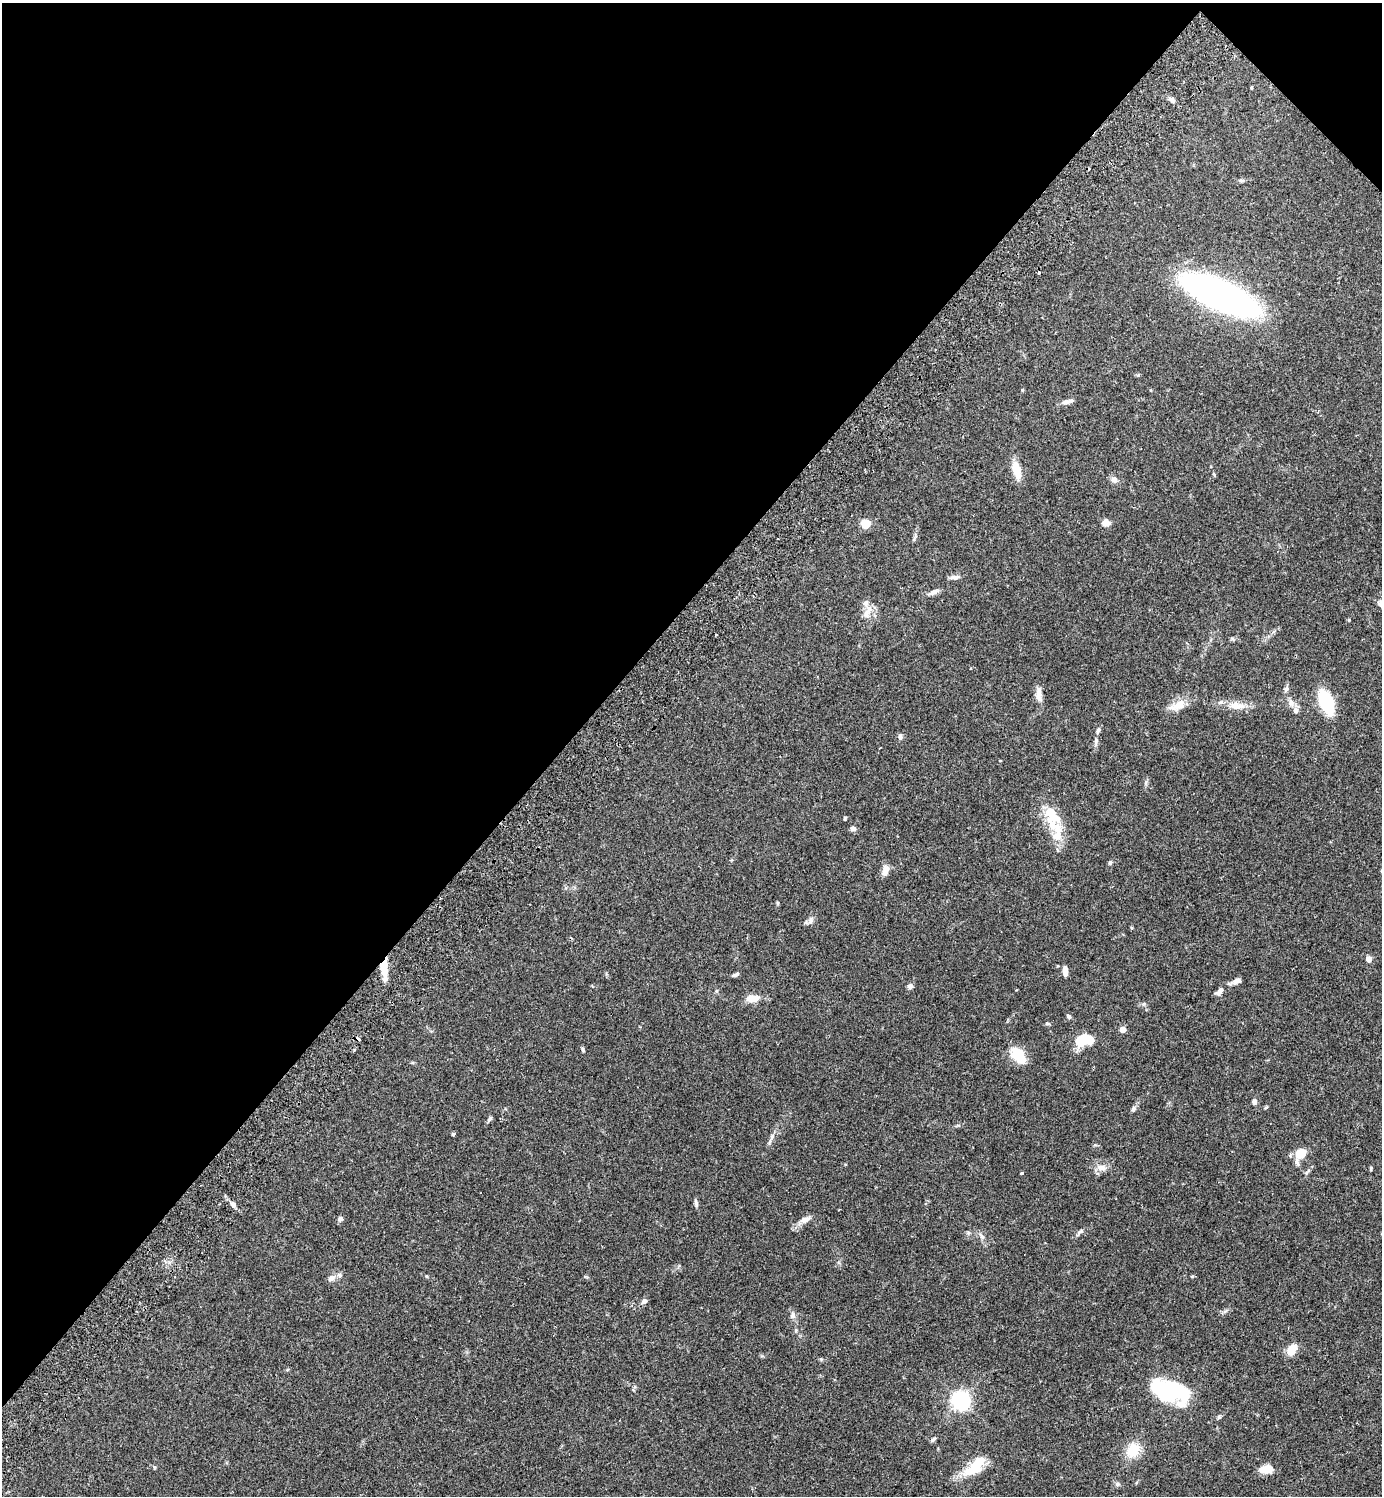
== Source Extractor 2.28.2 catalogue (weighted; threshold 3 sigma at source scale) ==
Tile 2 of 4 x 4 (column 2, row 1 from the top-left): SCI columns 1725-3104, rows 4525-6018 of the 6070 x 6063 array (HDU 1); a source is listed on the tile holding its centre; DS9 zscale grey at full resolution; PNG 1384 x 1498 px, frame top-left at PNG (2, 3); no overlay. Shown black and unused: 42% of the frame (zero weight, under 2 of 3 exposures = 3% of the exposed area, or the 3 px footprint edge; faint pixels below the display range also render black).
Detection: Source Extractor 2.28.2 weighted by HDU 2 'WHT'; one run over the whole footprint, this tile lists its part. Background 0.0961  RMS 0.0058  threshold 0.026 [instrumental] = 3 sigma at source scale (4.5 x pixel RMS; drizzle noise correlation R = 1.50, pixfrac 1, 0.05/0.05 arcsec/px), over >= 5 px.
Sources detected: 89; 3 inside a brighter object's white glare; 3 cosmic-ray / hot-pixel residue — not listed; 7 inside a brighter listed object's ellipse — not listed separately; the other 76 listed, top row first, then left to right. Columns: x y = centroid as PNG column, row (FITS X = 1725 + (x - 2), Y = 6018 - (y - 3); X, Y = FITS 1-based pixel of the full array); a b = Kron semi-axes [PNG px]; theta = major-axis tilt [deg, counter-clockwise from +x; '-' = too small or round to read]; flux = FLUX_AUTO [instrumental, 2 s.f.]
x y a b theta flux
1251 88 4 3 - 0.49
1172 100 8 6 -43 1.9
1241 180 7 4 -6 1
1220 295 52 17 -25 370
1067 402 14 6 16 2.6
1016 470 22 10 -75 8.1
1114 480 9 7 -19 2.4
1106 523 8 7 - 3.9
865 524 8 8 - 9
954 577 13 6 4 2.3
934 592 11 6 25 2.7
868 610 17 7 53 4.1
1349 620 4 3 - 0.66
716 634 3 2 - 0.49
1233 639 6 4 -70 0.63
1286 689 10 4 66 1.4
1039 694 20 7 -86 4.1
1326 702 24 11 -69 29
1291 703 10 8 -79 2.6
1177 705 26 11 22 7.1
1236 705 19 10 -7 7.1
1098 730 9 5 64 1.4
900 736 8 6 88 1.2
1096 741 8 5 82 1.5
1050 812 14 11 -10 7.7
845 818 6 3 71 0.54
853 829 5 5 - 2.3
1058 829 18 10 -84 8.7
1110 863 5 4 - 1.1
885 870 13 8 68 3.7
811 920 10 7 61 2.1
1369 959 5 4 - 6.7
384 969 21 7 -87 10
1065 971 9 4 -88 4.2
735 975 9 4 23 1.2
1237 981 11 6 24 2.8
910 986 6 6 - 1.9
1219 991 12 7 42 2.4
751 998 10 6 2 8.6
1069 1016 6 5 - 1.1
1047 1023 7 4 -5 0.9
1123 1030 4 4 - 7.3
1080 1040 12 8 68 11
583 1050 6 4 -72 0.73
1018 1056 21 12 -52 13
1254 1102 6 5 - 1.9
1133 1109 8 6 66 1.3
490 1119 8 4 52 1
453 1134 4 4 - 0.68
772 1137 10 6 71 2.1
1300 1153 9 7 40 14
1101 1168 14 8 -7 3.8
1371 1169 6 3 81 0.62
1022 1173 3 3 - 1.3
696 1203 10 4 -80 1.5
233 1204 7 5 -27 1.8
340 1219 7 6 - 1.5
804 1220 14 7 19 3.3
1080 1231 10 5 27 1.5
982 1236 11 5 -52 2
426 1276 5 3 - 0.47
1192 1276 6 3 18 0.52
331 1278 10 8 45 2.4
644 1301 7 6 - 1.9
793 1315 10 6 -90 1.9
1291 1350 9 6 52 11
821 1359 6 4 0 0.7
287 1370 6 3 19 0.59
1174 1389 45 25 -47 33
961 1401 6 6 - 260
1219 1417 6 5 - 0.84
933 1439 8 4 43 1.1
1133 1450 15 12 55 13
975 1467 30 13 37 16
1266 1470 14 8 2 7.6
1117 1484 7 6 - 1.2
Overlapping masked pixels (flux is a lower limit): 1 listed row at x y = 384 969
Unlisted compact peaks at least as high as the median listed source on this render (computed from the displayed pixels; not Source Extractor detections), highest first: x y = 154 1467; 1022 390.